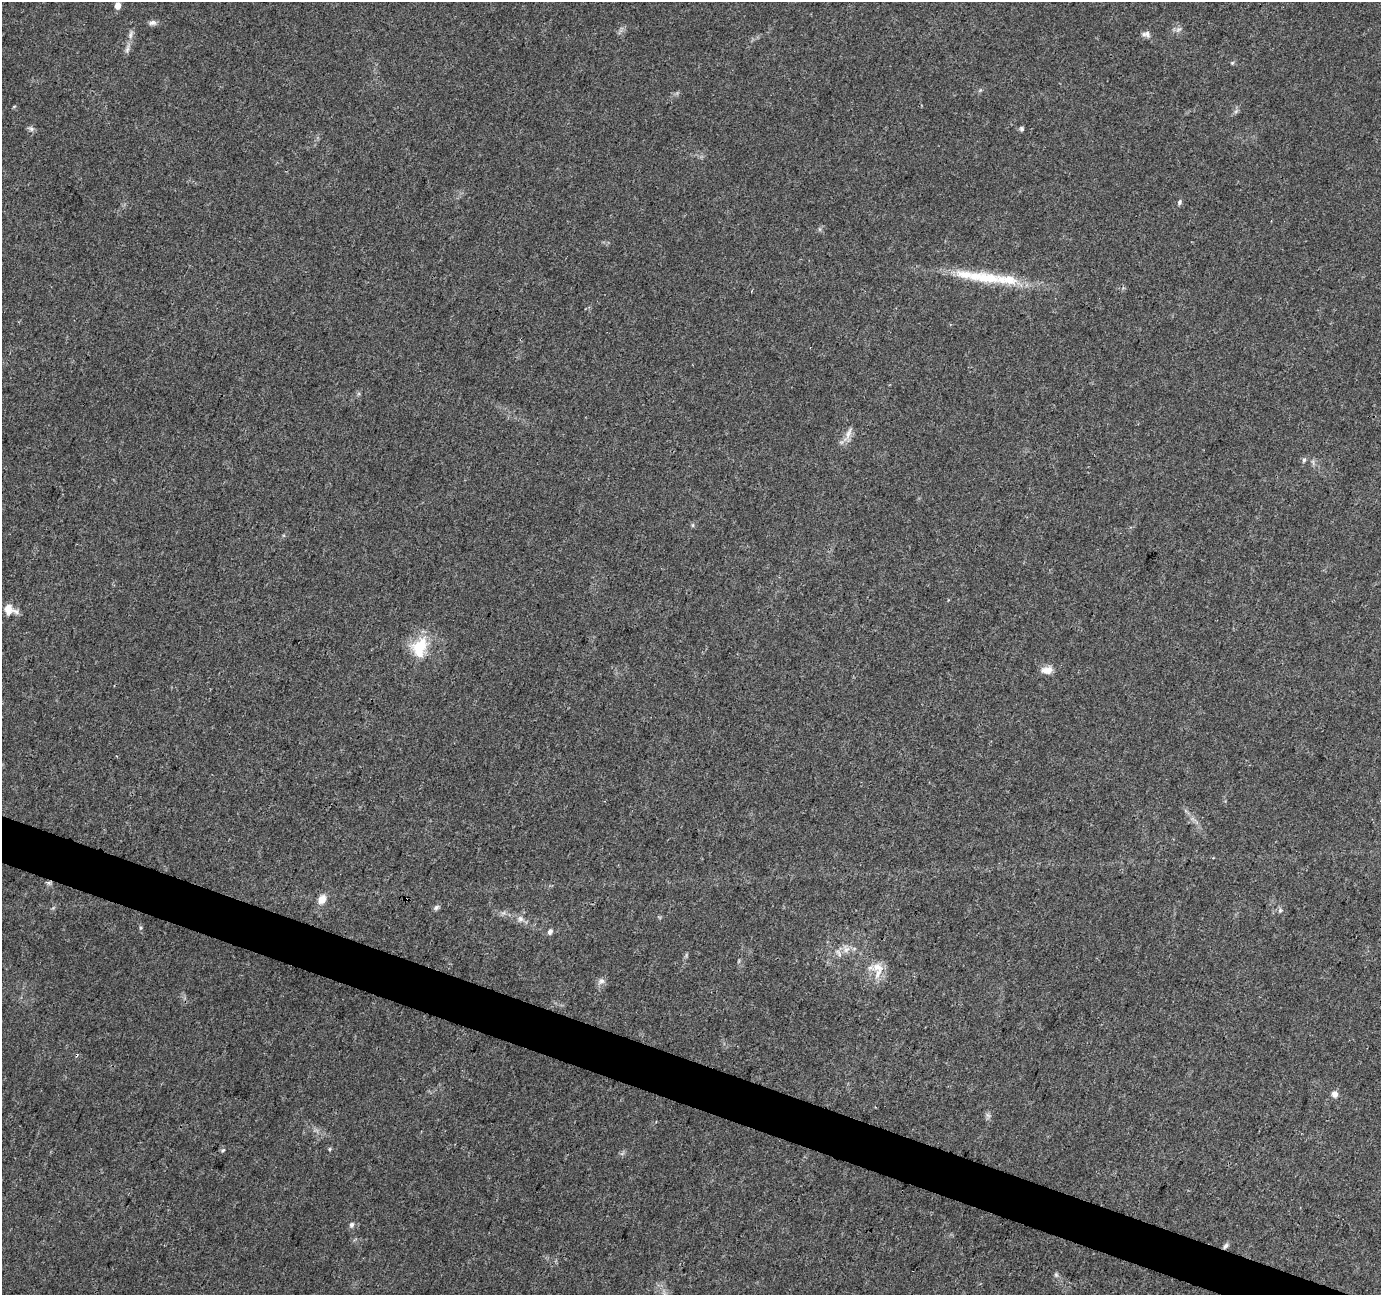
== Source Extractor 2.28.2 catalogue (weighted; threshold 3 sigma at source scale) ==
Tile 6 of 4 x 4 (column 2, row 2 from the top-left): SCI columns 1391-2769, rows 2864-4156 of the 5527 x 5664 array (HDU 1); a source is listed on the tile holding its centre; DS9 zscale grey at full resolution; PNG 1383 x 1297 px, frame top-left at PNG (2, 2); no overlay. Shown black and unused: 3% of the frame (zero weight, under 3 of 4 exposures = <1% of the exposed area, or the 3 px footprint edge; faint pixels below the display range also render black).
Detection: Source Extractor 2.28.2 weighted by HDU 2 'WHT'; one run over the whole footprint, this tile lists its part. Background 0.022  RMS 0.0036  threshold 0.016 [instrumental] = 3 sigma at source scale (4.5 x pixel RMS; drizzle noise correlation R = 1.50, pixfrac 1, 0.0396/0.0396 arcsec/px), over >= 5 px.
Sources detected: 40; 2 cosmic-ray / hot-pixel residue — not listed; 6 inside a brighter listed object's ellipse — not listed separately; the other 32 listed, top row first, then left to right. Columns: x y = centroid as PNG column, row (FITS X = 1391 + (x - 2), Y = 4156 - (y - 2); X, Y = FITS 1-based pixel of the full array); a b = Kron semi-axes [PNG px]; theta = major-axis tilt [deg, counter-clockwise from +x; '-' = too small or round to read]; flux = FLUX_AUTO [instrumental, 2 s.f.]
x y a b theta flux
118 6 6 6 - 2.6
152 23 10 7 3 1.3
1147 34 11 8 -68 1.5
130 35 13 5 78 1.5
127 49 13 5 70 1.4
1232 63 5 4 - 0.43
31 129 9 5 -30 0.93
1021 129 6 5 - 0.69
1179 202 7 5 79 0.76
984 277 61 15 -6 17
848 433 20 6 70 2.5
1304 460 7 5 73 0.75
8 609 14 12 -77 4.2
419 646 26 18 38 11
1047 670 15 10 3 2.9
49 883 6 6 - 0.77
322 899 10 7 61 3.8
436 907 9 5 45 0.87
1280 910 6 6 - 0.73
520 919 9 8 - 1.6
140 928 5 3 - 0.46
550 932 6 5 - 1.4
846 949 10 8 -79 2.2
877 967 17 12 -22 4.7
601 981 11 7 27 1.5
1335 1094 8 7 - 1.8
988 1115 7 4 -19 0.69
330 1149 6 4 89 0.44
223 1150 6 4 44 0.46
351 1225 8 6 59 0.93
1225 1246 8 5 57 1.1
1056 1275 7 5 -69 0.73
Overlapping masked pixels (flux is a lower limit): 2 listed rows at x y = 49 883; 1225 1246